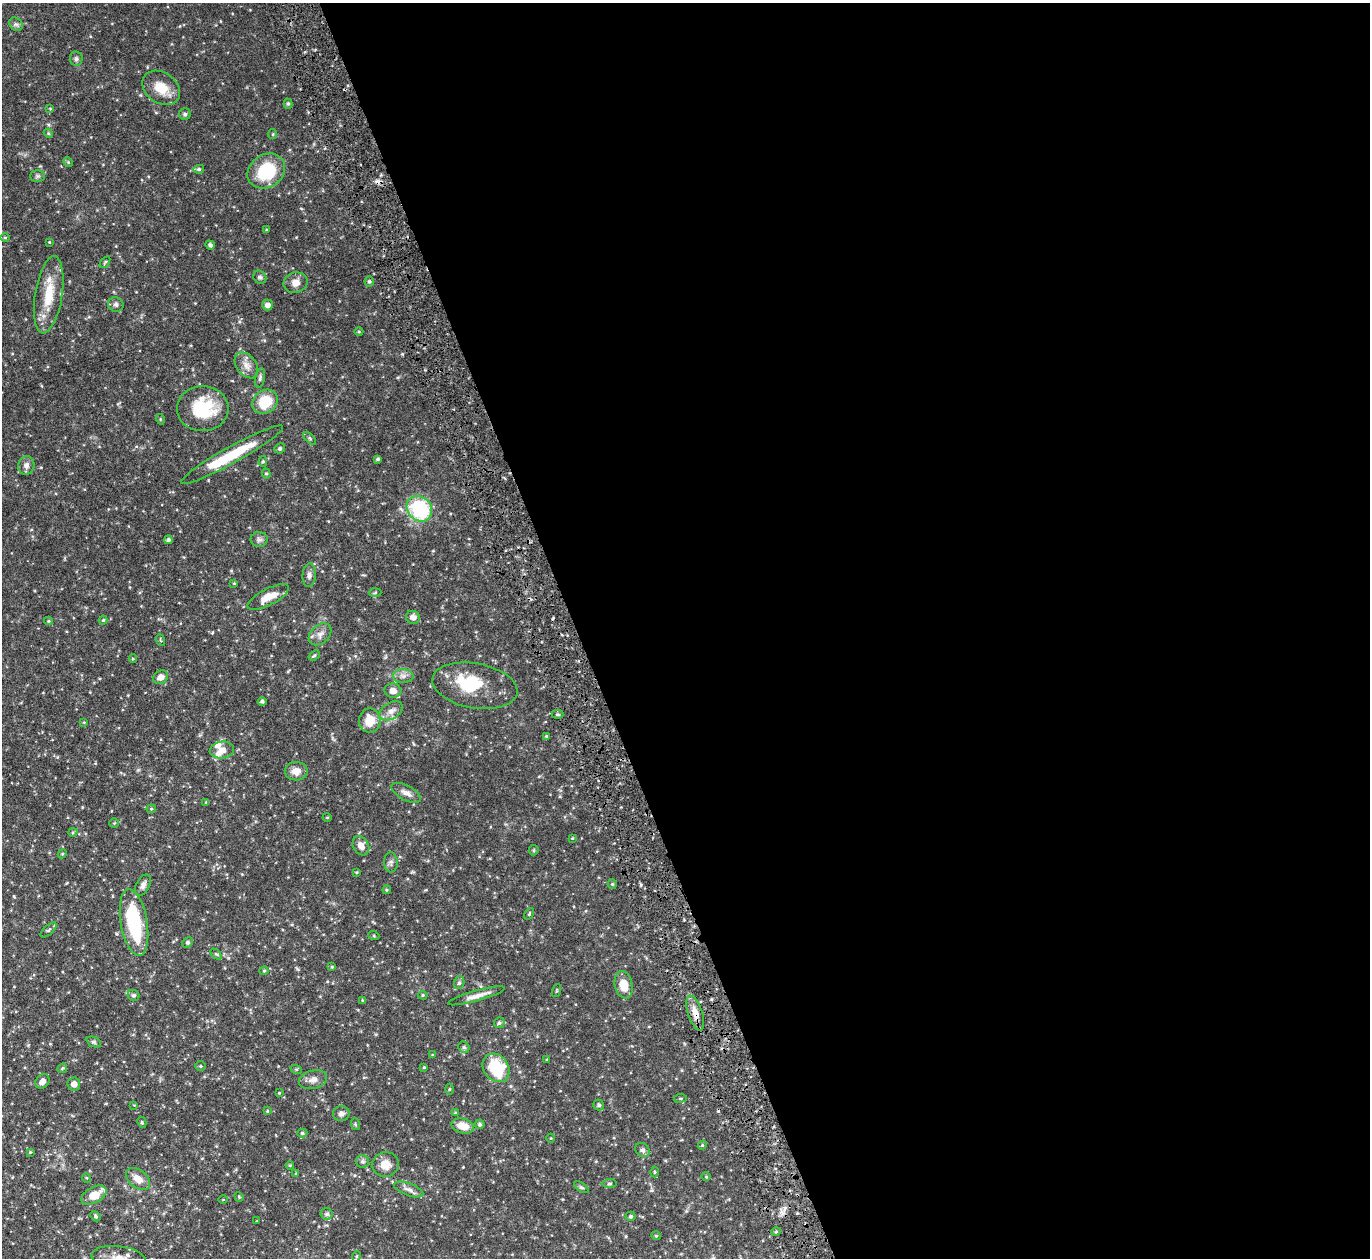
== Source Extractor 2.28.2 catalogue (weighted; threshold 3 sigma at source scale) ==
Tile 8 of 4 x 4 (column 4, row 2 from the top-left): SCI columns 4161-5528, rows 2817-4072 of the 5533 x 5491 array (HDU 1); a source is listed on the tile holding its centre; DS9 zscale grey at full resolution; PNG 1372 x 1260 px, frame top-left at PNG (2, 3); each listed source drawn as its Kron ellipse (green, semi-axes under 4 px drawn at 4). Shown black and unused: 58% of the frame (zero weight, under 5 of 9 exposures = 3% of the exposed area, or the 3 px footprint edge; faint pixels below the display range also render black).
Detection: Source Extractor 2.28.2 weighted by HDU 2 'WHT'; one run over the whole footprint, this tile lists its part. Background 0.099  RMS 0.0037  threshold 0.0152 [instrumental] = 3 sigma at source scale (4.09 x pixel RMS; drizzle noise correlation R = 1.36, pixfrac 0.8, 0.05/0.05 arcsec/px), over >= 5 px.
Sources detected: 153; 3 inside a brighter object's white glare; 1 cosmic-ray / hot-pixel residue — neither listed nor drawn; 4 inside a brighter listed object's ellipse — not listed separately; the other 145 listed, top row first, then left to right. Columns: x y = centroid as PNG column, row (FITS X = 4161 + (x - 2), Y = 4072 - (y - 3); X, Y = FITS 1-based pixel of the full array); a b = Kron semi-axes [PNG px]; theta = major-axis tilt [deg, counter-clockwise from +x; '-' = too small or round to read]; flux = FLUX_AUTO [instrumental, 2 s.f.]
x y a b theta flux
16 24 7 6 - 0.82
76 59 7 6 - 0.8
161 88 20 15 -35 6.9
288 104 5 4 - 0.54
50 109 4 4 - 0.32
185 114 6 5 - 0.61
48 133 5 3 - 0.36
273 134 5 4 - 0.38
68 162 5 4 - 0.33
199 169 5 4 - 0.59
266 171 20 16 34 16
37 176 7 6 - 0.71
267 230 4 3 - 0.34
5 238 5 3 - 0.34
49 242 4 3 - 0.29
210 245 5 4 - 0.69
105 262 7 3 54 0.43
260 277 7 6 - 0.84
369 281 5 5 - 0.59
296 283 12 10 14 2.5
49 295 39 13 81 10
116 304 8 7 - 0.93
267 305 5 5 - 1.9
359 332 4 3 - 0.32
246 365 14 9 -53 2.6
260 378 10 5 79 0.81
265 402 13 11 37 10
203 409 26 22 1 17
160 419 5 3 - 0.31
310 438 8 3 -45 0.45
280 448 5 5 - 0.58
232 455 58 8 29 15
378 459 4 3 - 0.53
263 461 5 4 - 0.52
26 465 9 8 - 1.5
266 474 5 4 - 0.44
419 509 14 11 -47 27
169 540 4 4 - 0.74
259 540 8 7 - 1
309 575 12 6 86 1.4
234 583 4 4 - 0.28
375 592 6 4 4 0.46
268 597 23 8 28 4.7
413 617 7 6 - 1.8
103 620 4 4 - 0.46
49 621 4 4 - 0.35
320 634 13 9 42 2.1
160 640 6 3 -70 0.33
314 655 6 4 39 0.48
133 659 4 3 - 0.29
403 676 10 7 -2 1.5
161 677 8 6 35 2.3
475 686 43 22 -10 15
393 691 8 7 - 2.5
262 701 4 4 - 0.7
391 711 13 8 32 2.1
557 714 6 4 0 0.62
370 721 12 10 -89 5.4
84 722 4 3 - 0.26
546 736 4 4 - 0.34
222 750 12 8 6 2.4
296 771 11 9 -1 3.1
406 793 16 7 -28 2.1
206 802 4 4 - 0.3
151 809 4 4 - 0.41
327 817 4 3 - 0.26
114 823 5 4 - 0.33
73 832 4 4 - 0.39
572 838 4 4 - 0.31
361 846 10 7 -60 2.2
534 850 5 4 - 0.41
62 854 5 3 - 0.32
391 862 10 7 -86 1
357 872 4 3 - 0.34
612 884 5 4 - 0.4
143 885 11 6 62 1.4
387 890 4 4 - 0.37
529 914 6 3 55 0.35
134 922 34 13 -80 26
49 930 10 4 42 0.72
374 936 5 3 - 0.32
188 942 5 5 - 0.67
216 954 6 4 -43 0.43
332 967 3 3 - 0.39
264 971 4 4 - 0.4
459 983 6 5 - 0.77
624 985 14 9 -77 5.5
557 991 7 3 71 0.34
133 995 6 5 - 0.66
423 995 5 4 - 0.45
477 996 29 5 16 2.7
362 1000 4 3 - 0.23
695 1013 18 7 -72 3.2
499 1023 5 5 - 0.71
94 1042 7 5 -24 0.61
464 1047 6 5 - 0.55
432 1055 4 3 - 0.26
547 1059 4 3 - 0.24
201 1066 5 4 - 0.41
424 1067 3 3 - 0.35
62 1068 5 4 - 0.39
496 1068 15 12 -53 16
296 1069 6 3 -18 0.32
313 1080 14 9 14 2.1
42 1081 8 6 49 2
74 1084 6 6 - 1.9
449 1089 5 3 - 0.39
279 1093 3 3 - 0.27
680 1098 6 3 8 0.35
134 1105 4 3 - 0.23
599 1105 5 5 - 0.77
267 1111 3 3 - 0.3
455 1113 4 4 - 0.4
341 1114 8 7 - 1.4
142 1122 6 4 -62 0.39
355 1124 6 3 -71 0.39
480 1124 5 5 - 0.65
463 1126 11 7 -14 4.5
302 1133 5 4 - 0.52
551 1138 4 3 - 0.25
702 1145 4 4 - 0.38
642 1150 7 7 - 0.92
30 1152 4 4 - 0.3
362 1161 6 6 - 0.85
385 1164 13 12 - 3.8
290 1165 4 3 - 0.29
655 1172 5 3 - 0.36
296 1174 4 4 - 0.31
706 1177 5 3 - 0.26
87 1178 5 3 - 0.31
138 1179 14 9 -39 3.5
609 1184 7 4 6 0.53
581 1187 8 4 -34 0.57
409 1189 15 6 -21 1.6
94 1195 14 8 30 5.7
239 1197 5 4 - 0.31
223 1199 4 3 - 0.26
327 1214 6 6 - 0.79
95 1216 5 4 - 0.58
631 1216 5 4 - 0.62
257 1221 4 3 - 0.26
776 1232 5 3 - 0.39
656 1236 5 4 - 0.39
357 1256 5 3 - 0.3
119 1258 27 12 -7 5.1
Overlapping masked pixels (flux is a lower limit): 1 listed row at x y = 695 1013
Isophote crosses this tile's border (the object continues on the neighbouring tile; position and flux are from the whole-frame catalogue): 1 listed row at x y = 119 1258
Unlisted compact peaks at least as high as the median listed source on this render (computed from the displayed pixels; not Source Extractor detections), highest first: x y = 641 885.